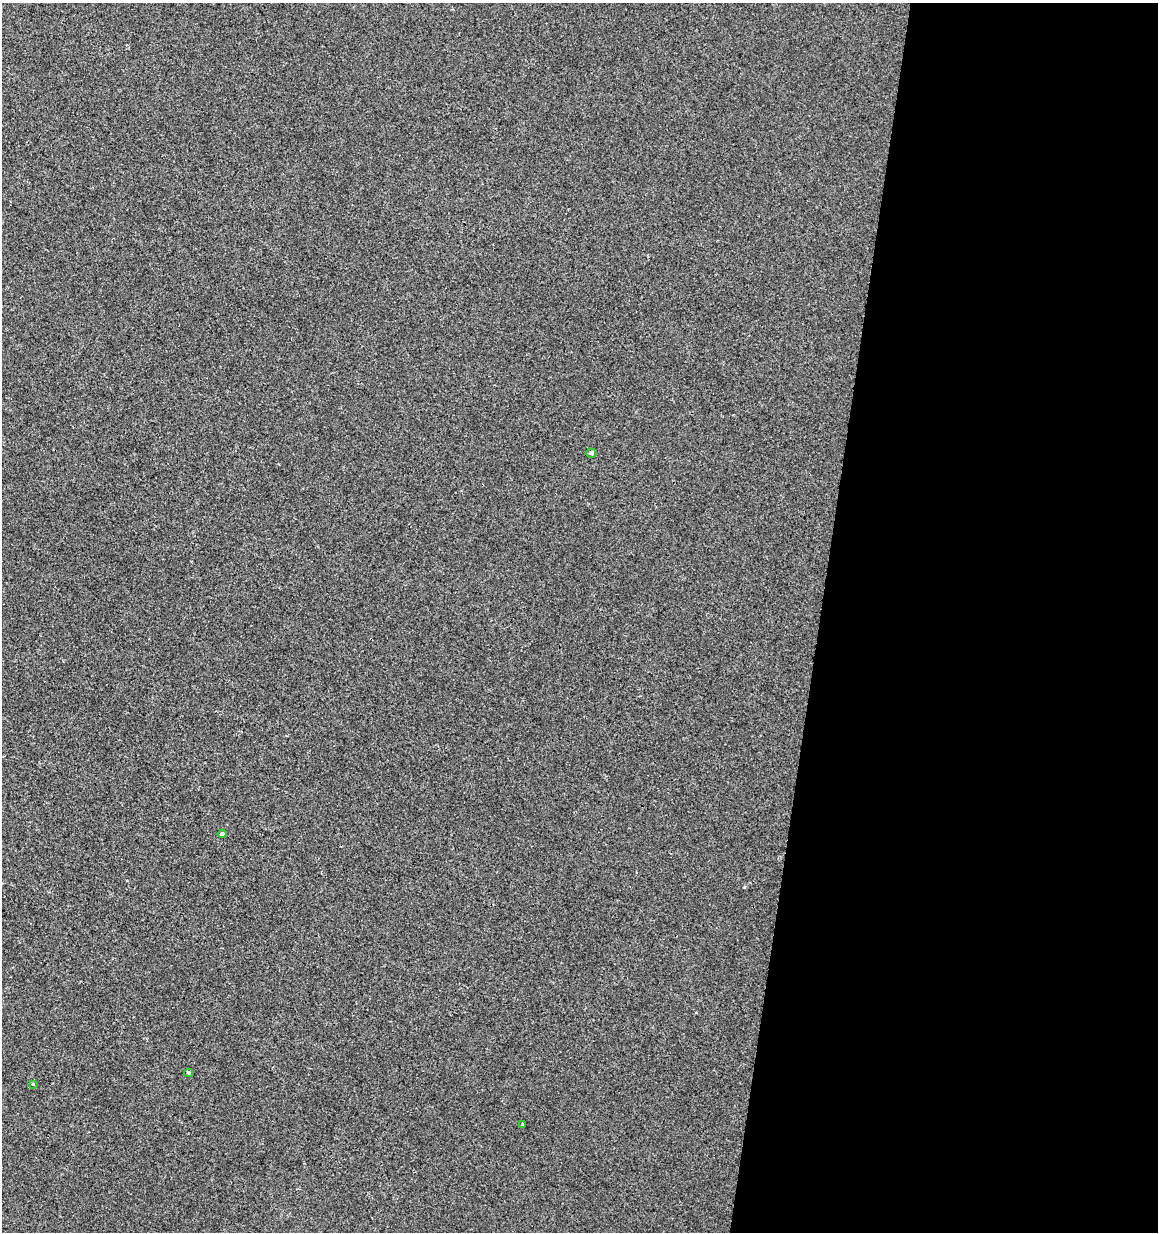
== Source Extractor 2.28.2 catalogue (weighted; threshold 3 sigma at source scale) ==
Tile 12 of 4 x 4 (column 4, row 3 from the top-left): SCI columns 3751-4906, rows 1231-2460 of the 5130 x 4927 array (HDU 1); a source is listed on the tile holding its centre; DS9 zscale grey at full resolution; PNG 1160 x 1234 px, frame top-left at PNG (2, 3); each listed source drawn as its Kron ellipse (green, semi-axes under 4 px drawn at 4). Shown black and unused: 29% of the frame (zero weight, under 2 of 3 exposures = <1% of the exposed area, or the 3 px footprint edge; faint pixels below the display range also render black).
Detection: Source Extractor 2.28.2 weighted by HDU 2 'WHT'; one run over the whole footprint, this tile lists its part. Background 2.04e-04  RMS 0.0042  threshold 0.019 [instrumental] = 3 sigma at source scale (4.5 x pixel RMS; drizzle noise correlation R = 1.50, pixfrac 1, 0.0396/0.0396 arcsec/px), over >= 5 px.
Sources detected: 5; all 5 listed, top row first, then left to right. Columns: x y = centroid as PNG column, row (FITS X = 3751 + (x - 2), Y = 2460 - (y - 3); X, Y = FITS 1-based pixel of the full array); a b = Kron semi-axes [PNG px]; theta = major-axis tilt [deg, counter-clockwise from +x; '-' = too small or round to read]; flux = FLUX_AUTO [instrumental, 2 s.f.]
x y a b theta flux
591 453 5 4 - 0.77
222 834 4 4 - 0.98
189 1073 4 4 - 0.74
33 1084 3 3 - 0.55
523 1125 4 3 - 0.39